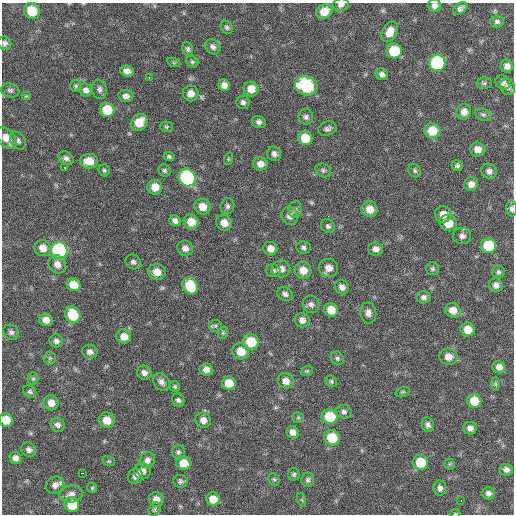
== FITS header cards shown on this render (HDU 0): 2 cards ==
NAXIS1  =                  512 / Axis length
NAXIS2  =                  512 / Axis length

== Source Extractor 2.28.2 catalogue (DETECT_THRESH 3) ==
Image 512 x 512 px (HDU 0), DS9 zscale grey, 1 PNG px = 1 image px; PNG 516 x 516 px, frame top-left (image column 1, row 512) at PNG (2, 3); each listed source drawn as its Kron ellipse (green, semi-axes under 4 px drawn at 4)
Background 61.8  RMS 8.6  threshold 25.7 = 3 sigma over >= 5 px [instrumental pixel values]
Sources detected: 171; all 171 listed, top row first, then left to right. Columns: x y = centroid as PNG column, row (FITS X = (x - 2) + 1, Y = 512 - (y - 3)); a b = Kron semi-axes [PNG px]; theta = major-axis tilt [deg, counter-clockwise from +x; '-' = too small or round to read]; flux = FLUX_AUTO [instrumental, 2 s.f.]
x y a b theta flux
341 5 8 6 9 2300
434 6 6 6 - 2300
460 8 8 5 36 1900
32 11 8 7 - 14000
324 12 8 7 - 7300
497 22 7 6 - 1500
227 27 7 5 -60 1100
390 32 11 7 62 5600
5 43 7 6 - 1800
213 47 8 6 -48 2000
188 49 7 5 -74 1300
394 51 7 7 - 20000
192 62 6 5 - 1000
174 63 6 4 -19 700
437 63 8 8 - 61000
507 66 6 6 - 2900
127 71 7 5 -14 2900
382 74 6 5 - 1900
149 78 3 2 - 2400
503 82 8 6 -42 2300
484 83 7 5 12 1100
224 85 6 5 - 2900
76 86 6 6 - 1000
306 86 11 9 -23 41000
508 87 8 7 - 2300
99 89 10 7 -80 2200
251 89 7 7 - 6100
10 90 9 7 -15 1700
86 90 7 6 - 2400
191 94 8 8 - 3900
26 96 5 4 - 690
126 96 7 6 - 2600
243 102 6 6 - 1500
107 110 7 7 - 16000
464 112 8 7 - 3700
483 115 8 5 -28 1200
306 117 8 7 - 1700
139 122 9 7 47 10000
259 122 7 6 - 1800
166 127 7 5 -1 950
327 129 9 7 23 1800
432 131 8 8 - 11000
6 138 12 8 -49 6200
305 138 7 7 - 11000
18 141 9 7 -57 1900
478 149 7 7 - 4200
274 154 7 6 - 2100
169 156 5 5 - 1000
66 158 8 6 -37 1900
228 159 6 4 72 700
89 161 9 7 -2 8100
260 164 7 6 - 3800
457 166 6 5 - 1300
65 167 3 2 - 11000
104 170 6 5 - 1000
165 170 6 5 - 1200
323 170 8 6 -26 1400
415 171 7 6 - 1200
489 171 8 7 - 2300
187 177 9 8 - 79000
471 184 7 7 - 3100
155 187 7 7 - 6500
227 206 8 6 77 1600
202 207 8 7 - 5700
370 209 8 7 - 6300
512 209 7 5 -88 1800
295 210 8 6 89 1600
443 214 8 8 - 5300
290 216 9 8 - 3300
175 221 6 5 - 2100
191 222 7 7 - 7200
224 223 8 7 - 5100
448 223 9 8 - 8300
328 226 7 6 - 1500
462 236 9 8 - 2600
488 246 7 7 - 21000
43 248 8 8 - 5600
185 248 8 7 - 3300
303 248 7 6 - 1600
270 249 7 6 - 4200
376 249 7 6 - 2900
59 250 8 8 - 130000
133 262 8 7 - 1700
57 264 9 8 - 3800
329 268 9 9 - 4600
281 269 9 8 - 3600
433 269 6 6 - 1200
303 270 8 8 - 6400
273 271 7 6 - 1500
157 272 8 8 - 5800
498 272 6 6 - 1300
74 285 7 6 - 8500
496 285 7 6 - 2700
190 286 9 7 -62 18000
342 287 7 6 - 2800
285 294 8 6 -25 2000
423 297 7 6 - 2000
311 304 9 8 - 2200
331 310 7 6 - 7900
453 310 8 7 - 5300
368 313 10 8 -84 2900
73 315 8 7 - 19000
46 320 7 6 - 4500
302 320 7 7 - 2800
215 326 6 5 - 1200
468 329 7 7 - 7300
11 332 8 7 - 1800
223 333 6 5 - 870
124 337 7 7 - 5100
56 341 7 6 - 1900
251 342 8 7 - 16000
241 351 8 8 - 8100
90 352 8 7 - 2600
448 357 9 8 - 4600
50 358 6 6 - 1100
337 358 7 6 - 1200
499 367 7 6 - 3400
206 369 6 6 - 3200
307 371 6 4 18 730
144 373 7 6 - 2500
33 379 6 5 - 900
286 381 8 7 - 3900
331 381 6 5 - 1000
161 382 9 7 -52 2400
229 383 7 6 - 8600
495 384 7 4 -89 930
175 386 5 5 - 960
30 392 7 5 -32 1200
403 392 7 4 19 800
178 400 7 6 - 1400
474 401 7 7 - 11000
51 403 8 7 - 4900
344 412 8 7 - 1800
298 417 6 5 - 830
330 417 8 7 - 18000
6 420 7 6 - 10000
107 420 8 7 - 6300
203 420 8 7 - 3600
58 425 7 6 - 2000
428 425 7 6 - 1800
470 428 6 6 - 2600
293 432 6 6 - 3500
332 438 8 7 - 15000
29 450 8 7 - 2200
178 452 7 6 - 1400
16 458 6 5 - 2800
147 460 8 7 - 2500
109 461 6 5 - 750
420 462 8 7 - 16000
184 463 7 7 - 7100
450 464 5 5 - 840
506 470 6 6 - 2500
142 471 8 8 - 3200
82 473 3 2 - 3800
294 474 6 6 - 1200
135 476 8 7 - 2300
274 479 7 5 -66 930
308 480 7 6 - 1400
180 481 7 6 - 1400
55 485 9 8 - 3300
92 488 5 4 - 780
440 488 7 6 - 2300
488 493 7 6 - 2000
71 494 12 8 7 3100
156 499 7 7 - 4600
213 499 7 6 - 7000
302 500 7 4 -71 900
461 500 3 2 - 2200
72 505 7 7 - 14000
155 509 7 5 60 1100
455 513 5 3 - 540
At the frame edge (FLAGS 8, measured only in part): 7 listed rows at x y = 341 5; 434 6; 5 43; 6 138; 512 209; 6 420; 455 513